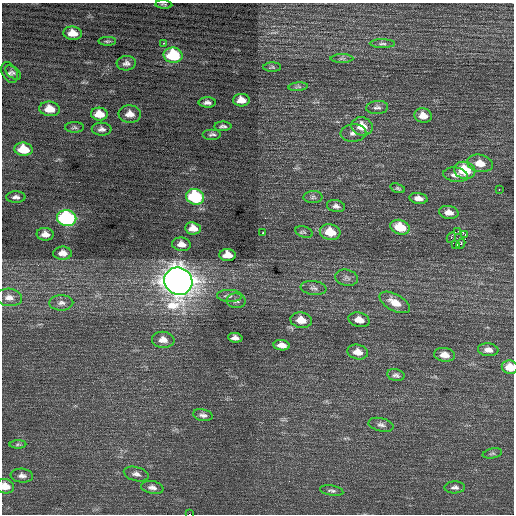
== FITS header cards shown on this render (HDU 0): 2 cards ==
NAXIS1  =                  512 / Axis length
NAXIS2  =                  512 / Axis length

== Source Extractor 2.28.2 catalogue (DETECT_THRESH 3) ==
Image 512 x 512 px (HDU 0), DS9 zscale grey, 1 PNG px = 1 image px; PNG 516 x 516 px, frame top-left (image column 1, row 512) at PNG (2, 3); each listed source drawn as its Kron ellipse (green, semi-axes under 4 px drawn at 4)
Background 0.461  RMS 0.77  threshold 2.32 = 3 sigma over >= 5 px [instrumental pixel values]
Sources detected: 81; all 81 listed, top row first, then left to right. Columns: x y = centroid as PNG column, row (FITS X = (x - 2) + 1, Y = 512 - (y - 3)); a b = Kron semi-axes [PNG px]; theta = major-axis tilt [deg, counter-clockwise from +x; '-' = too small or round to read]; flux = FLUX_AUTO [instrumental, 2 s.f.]
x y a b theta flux
164 4 8 2 -5 70
73 33 9 6 -6 610
107 41 9 4 1 95
163 43 3 3 - 61
382 44 12 4 -1 140
173 55 9 7 -8 3000
342 58 11 4 0 120
126 63 9 7 4 220
272 67 9 4 1 84
9 73 11 7 -63 170
13 73 9 5 -41 120
298 87 9 3 4 87
241 100 8 6 -1 540
207 102 9 5 0 200
377 107 11 6 4 170
50 109 10 7 -6 810
99 114 8 6 -4 790
130 114 11 8 -3 470
423 116 9 7 -14 490
223 126 8 5 1 150
362 126 11 9 -15 810
75 127 9 5 0 120
102 129 10 6 -3 220
353 133 13 8 2 330
212 134 9 5 0 150
23 149 9 6 -7 1300
480 163 13 8 -11 750
465 170 11 8 -14 1900
456 175 12 7 -8 360
398 188 7 4 -18 89
499 189 3 2 - 90
16 197 10 5 -1 190
195 197 9 8 - 4600
313 197 9 6 1 150
419 198 9 5 -9 320
336 206 9 6 -11 200
449 212 10 6 -10 370
67 218 10 8 -8 8400
400 227 10 7 -16 1500
193 228 8 6 -8 490
458 231 2 2 - 190
304 232 9 5 -20 110
330 232 10 8 -14 1100
263 233 3 3 - 100
45 234 8 6 -4 360
465 235 3 2 - 820
451 237 5 3 - 500
181 244 9 6 -7 400
455 244 3 2 - 220
461 244 5 3 - 92
63 253 9 6 0 410
228 255 8 6 -5 670
347 278 11 8 -12 210
178 281 14 13 - 73000
313 288 13 6 -7 210
229 296 12 6 -2 200
9 297 13 9 -4 380
236 301 9 7 -2 190
395 302 17 8 -28 700
61 303 12 7 1 260
301 320 11 7 -9 600
359 320 10 7 -15 470
235 338 7 5 -9 210
163 340 11 8 -6 380
282 345 8 5 -9 350
488 350 10 6 -7 320
358 352 10 7 -12 440
444 355 10 7 -9 420
510 367 8 6 -12 750
396 375 9 6 -13 140
203 415 10 6 -11 180
381 425 13 6 -12 210
18 444 8 4 1 87
492 453 10 5 10 99
136 474 12 7 -15 220
22 476 11 7 -5 230
5 486 9 7 -16 570
152 487 11 6 -11 230
455 487 10 6 2 180
332 491 12 5 -9 140
189 514 2 2 - 1200
At the frame edge (FLAGS 8, measured only in part): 3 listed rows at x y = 510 367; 5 486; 189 514